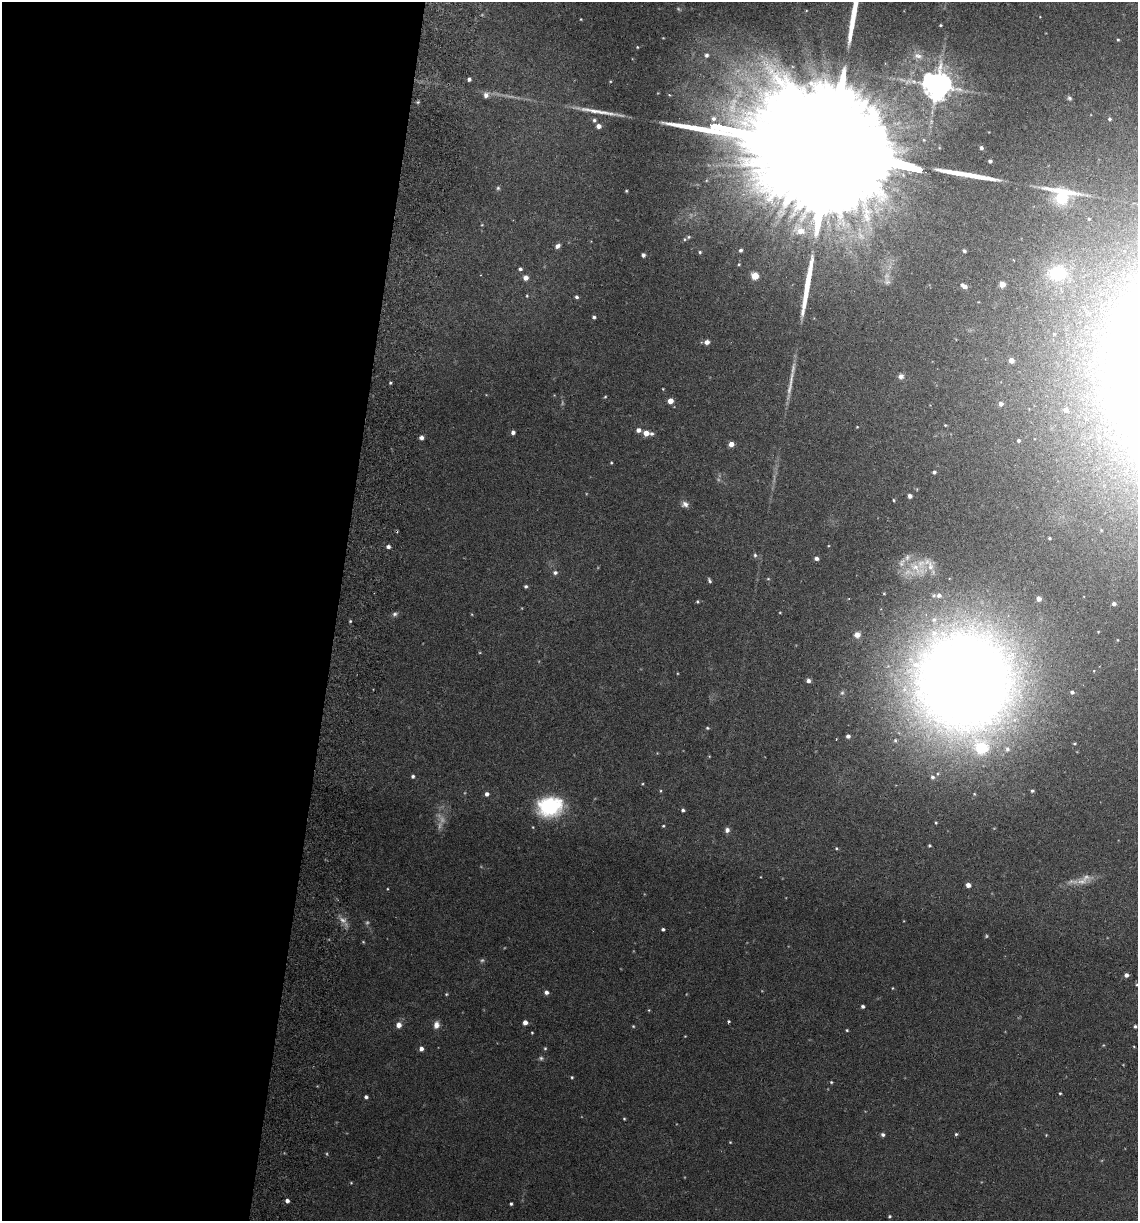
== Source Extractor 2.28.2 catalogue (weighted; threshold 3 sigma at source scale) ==
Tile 5 of 4 x 4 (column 1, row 2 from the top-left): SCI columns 175-1310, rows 2449-3667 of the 5008 x 4899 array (HDU 1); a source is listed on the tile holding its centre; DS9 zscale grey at full resolution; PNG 1140 x 1223 px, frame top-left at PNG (2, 2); no overlay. Shown black and unused: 30% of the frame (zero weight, under 3 of 6 exposures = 3% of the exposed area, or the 3 px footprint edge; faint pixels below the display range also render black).
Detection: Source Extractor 2.28.2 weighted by HDU 2 'WHT'; one run over the whole footprint, this tile lists its part. Background 0.0299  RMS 0.0032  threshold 0.0133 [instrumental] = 3 sigma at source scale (4.09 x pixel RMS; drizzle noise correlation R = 1.36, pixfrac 0.8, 0.05/0.05 arcsec/px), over >= 5 px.
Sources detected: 157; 14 too faint to see at this stretch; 3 cosmic-ray / hot-pixel residue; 4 long thin detections or spike segments (spike, bleed or trail) — not listed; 6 inside a brighter listed object's ellipse — not listed separately; the other 130 listed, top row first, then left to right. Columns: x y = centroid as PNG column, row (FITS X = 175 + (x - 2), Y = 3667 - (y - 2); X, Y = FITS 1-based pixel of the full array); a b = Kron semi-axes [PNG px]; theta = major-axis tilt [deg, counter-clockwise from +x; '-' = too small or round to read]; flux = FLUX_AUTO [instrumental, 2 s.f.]
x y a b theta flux
581 19 4 2 - 0.2
940 25 4 3 - 0.29
1118 39 4 3 - 0.35
706 55 6 5 - 0.94
918 56 14 8 -18 2.1
469 79 4 4 - 0.88
937 85 8 8 - 480
486 95 7 6 - 1.6
1069 98 6 6 - 0.63
418 102 5 4 - 0.41
1109 119 5 4 - 0.48
594 120 6 5 - 0.65
598 126 5 4 - 1.7
981 148 4 3 - 0.78
826 150 146 22 -12 61000
990 161 4 3 - 0.62
498 188 5 5 - 0.48
626 191 3 3 - 0.3
1062 195 37 23 -12 20
482 225 4 3 - 0.22
800 231 9 8 - 3
689 237 6 5 - 0.55
557 246 6 5 - 1.3
741 250 4 4 - 0.61
964 251 4 3 - 0.56
700 252 4 4 - 0.39
643 255 4 4 - 0.87
739 264 4 3 - 0.28
520 269 5 4 - 0.61
1057 273 20 16 1 14
755 276 5 5 - 9
526 278 5 5 - 1.7
887 282 10 9 - 1.3
1002 284 4 4 - 3.2
964 286 7 4 -34 1.7
1133 287 11 9 0 2.8
527 296 4 3 - 0.28
576 297 4 4 - 0.62
594 317 4 4 - 0.51
707 342 5 5 - 1.6
1011 360 4 4 - 2.3
901 376 7 7 - 1.2
390 383 3 3 - 0.35
790 388 23 6 81 2.6
663 389 4 3 - 0.2
605 397 4 4 - 0.28
670 401 4 4 - 3.4
1001 404 5 4 - 1.3
1066 410 4 4 - 1.2
1110 415 15 8 -44 2.9
945 425 4 3 - 0.25
857 427 4 3 - 0.21
638 430 5 4 - 1.5
513 432 4 4 - 0.96
646 433 5 4 - 3.8
652 434 5 4 - 0.71
421 438 5 5 - 0.98
1018 441 3 3 - 0.5
731 444 4 4 - 2.5
611 463 4 3 - 0.28
934 472 4 3 - 0.61
910 496 4 4 - 1.2
893 500 4 2 - 0.26
685 504 9 8 - 1.3
1049 538 3 3 - 0.33
388 547 5 4 - 0.89
755 555 6 5 - 0.55
816 558 4 4 - 0.94
916 568 33 13 -34 7.7
555 573 6 5 - 0.77
709 580 6 3 -64 0.55
526 586 4 4 - 0.52
1039 599 4 4 - 1.5
697 601 4 3 - 0.35
1114 603 4 3 - 0.74
395 614 8 5 27 0.77
350 621 4 3 - 0.31
857 635 7 7 - 1.6
808 680 5 5 - 1
964 681 92 88 73 510
1072 692 4 3 - 0.71
842 693 7 5 67 0.66
707 728 5 4 - 0.35
848 736 4 4 - 0.96
895 740 7 5 90 0.59
413 776 4 4 - 0.59
932 777 7 7 - 0.87
660 791 4 3 - 0.26
1032 791 4 4 - 0.43
487 794 4 4 - 1.1
550 806 25 19 10 24
683 810 4 4 - 0.64
663 826 4 3 - 0.31
727 830 6 6 - 1.1
929 845 3 3 - 0.38
836 848 4 4 - 0.32
968 885 4 4 - 1.6
663 929 3 3 - 0.59
1126 975 4 4 - 1
1137 985 4 3 - 0.24
892 988 4 3 - 0.21
546 992 4 4 - 1.1
446 994 4 4 - 0.31
863 1006 3 3 - 0.67
649 1010 5 3 - 0.23
728 1021 3 3 - 0.55
525 1022 4 4 - 2.2
399 1025 5 5 - 2.2
436 1025 8 7 - 1.8
633 1026 4 3 - 0.27
1135 1026 3 3 - 0.53
847 1030 4 3 - 0.31
532 1033 3 3 - 0.26
1134 1046 3 2 - 0.21
545 1048 4 4 - 0.34
421 1049 4 4 - 1.4
541 1058 6 6 - 0.59
572 1077 4 4 - 0.31
831 1082 4 4 - 0.32
1060 1093 3 3 - 0.31
366 1097 4 4 - 0.69
624 1119 3 3 - 0.29
956 1134 4 4 - 0.4
883 1135 4 4 - 0.74
1046 1135 3 3 - 0.22
730 1142 4 3 - 0.22
351 1183 4 3 - 0.25
287 1201 4 4 - 0.96
511 1204 3 3 - 0.42
889 1216 4 4 - 0.37
Isophote crosses this tile's border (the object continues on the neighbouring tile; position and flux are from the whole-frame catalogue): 1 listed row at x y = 1137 985